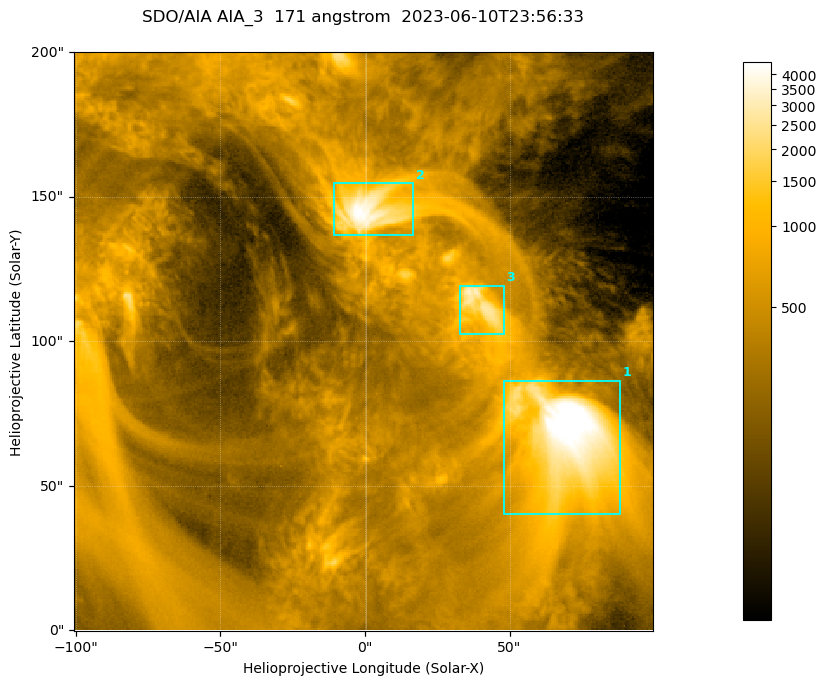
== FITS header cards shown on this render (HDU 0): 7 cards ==
TELESCOP= 'SDO/AIA '           / For AIA: SDO/AIA
INSTRUME= 'AIA_3   '           / For AIA: AIA_ATA1, AIA_ATA2, AIA_ATA3 or AIA_AT
WAVELNTH=                  171 / [angstrom] Wavelength
WAVEUNIT= 'angstrom'           / Wavelength unit: angstrom
DATE-OBS= '2023-06-10T23:56:33.351' / [ISO] Date when observation started; ISO 8
CTYPE1  = 'HPLN-TAN'           / CTYPE1; Typically HPLN
CTYPE2  = 'HPLT-TAN'           / CTYPE2; Typically HPLT

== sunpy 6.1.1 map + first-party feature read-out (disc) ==
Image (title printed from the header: SDO/AIA AIA_3  171 angstrom  2023-06-10T23:56:33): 334 x 334 px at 0.599 arcsec/px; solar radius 945 arcsec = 1577 px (partial field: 1.4% of the solar disc is inside the frame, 100% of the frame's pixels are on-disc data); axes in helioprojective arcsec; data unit not stated in the header (colour bar unlabelled)
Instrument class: DISC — disc imager (sunpy class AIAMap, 171 A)
Bright regions (active regions / flare kernels): reference = the on-disc median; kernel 3 px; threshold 5 sigma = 1108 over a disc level ~356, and >= 1.15x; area >= 111 px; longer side >= 4 px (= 2.4 arcsec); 3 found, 3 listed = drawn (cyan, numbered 1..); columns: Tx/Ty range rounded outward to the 2 arcsec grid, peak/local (2 s.f.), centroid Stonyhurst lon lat
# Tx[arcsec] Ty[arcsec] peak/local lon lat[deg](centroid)
1 48..88 40..86 16 +4 +4
2 -12..18 136..156 13 +0 +9
3 32..48 102..120 8.6 +2 +7